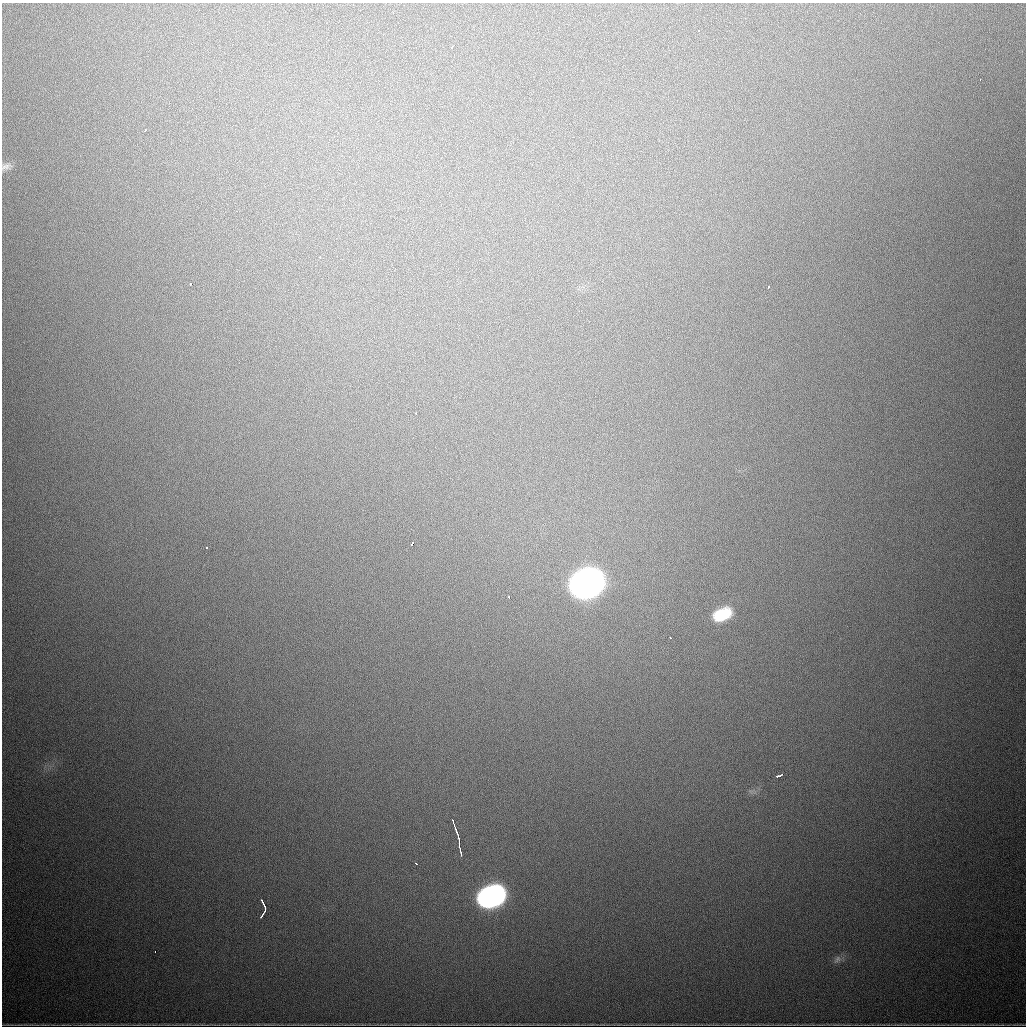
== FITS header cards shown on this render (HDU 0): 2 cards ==
NAXIS1  =                 1024
NAXIS2  =                 1024

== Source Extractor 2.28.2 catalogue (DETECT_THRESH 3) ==
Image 1024 x 1024 px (HDU 0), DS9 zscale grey, 1 PNG px = 1 image px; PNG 1028 x 1028 px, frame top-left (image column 1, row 1024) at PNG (2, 3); no overlay
Background 1010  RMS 27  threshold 81.3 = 3 sigma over >= 5 px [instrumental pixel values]
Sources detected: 26; all 26 listed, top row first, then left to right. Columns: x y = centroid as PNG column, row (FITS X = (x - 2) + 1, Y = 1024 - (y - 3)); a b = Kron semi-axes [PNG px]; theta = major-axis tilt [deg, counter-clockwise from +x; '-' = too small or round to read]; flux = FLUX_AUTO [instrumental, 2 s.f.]
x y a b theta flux
698 31 3 3 - 4.6e+03
453 46 5 2 - 2.7e+03
980 80 3 2 - 1.8e+03
145 130 3 2 - 4.8e+03
6 166 15 8 17 9.9e+03
320 257 3 3 - 2.1e+03
191 284 3 3 - 7.2e+03
769 287 3 2 - 3.0e+03
416 413 3 2 - 1.8e+03
412 543 4 3 - 1.2e+04
206 547 3 2 - 3.2e+03
586 584 20 14 23 3.0e+06
509 597 3 2 - 4.4e+03
722 614 20 12 22 8.5e+04
670 638 3 2 - 2.0e+03
780 775 8 3 22 6.9e+03
452 820 4 3 - 3.9e+03
457 833 15 3 -72 1.3e+04
459 843 10 2 88 4.6e+03
460 852 8 2 -80 5.6e+03
416 863 3 2 - 4.3e+03
491 897 19 12 22 1.1e+06
263 904 13 3 -73 1.0e+04
262 915 6 2 59 4.9e+03
155 951 3 2 - 4.8e+03
837 959 12 7 52 8.0e+03
At the frame edge (FLAGS 8, measured only in part): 1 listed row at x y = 6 166